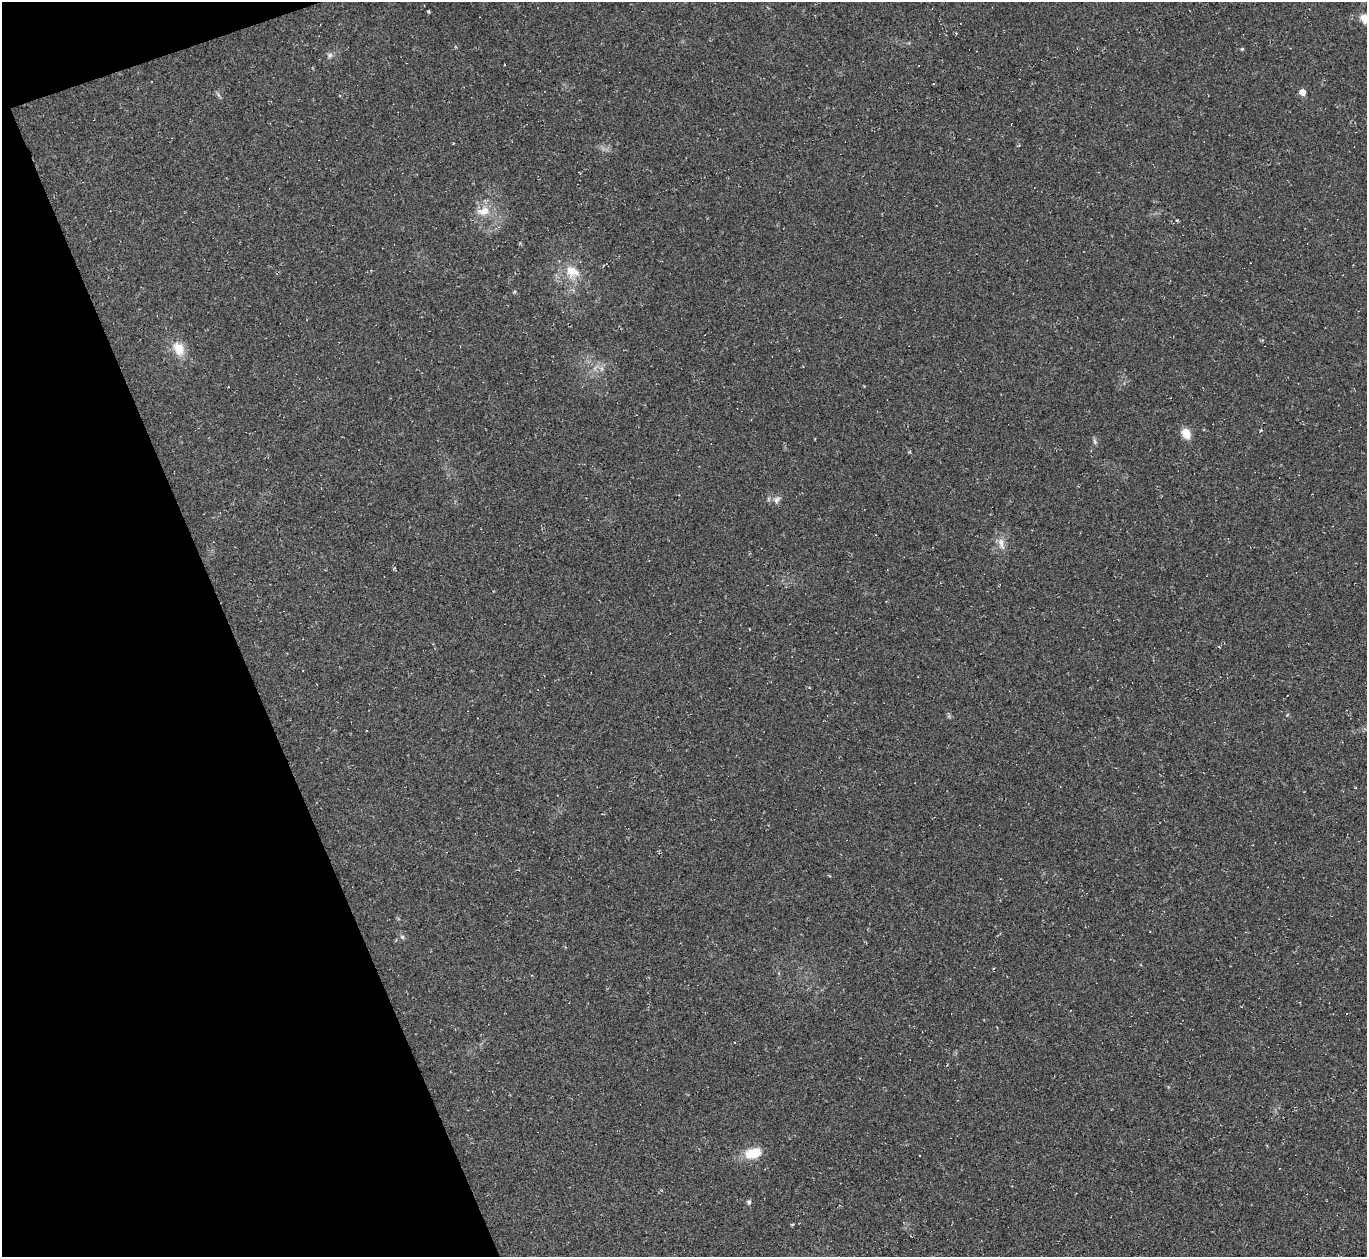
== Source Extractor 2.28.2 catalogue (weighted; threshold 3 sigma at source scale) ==
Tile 5 of 4 x 4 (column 1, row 2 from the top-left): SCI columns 1-1365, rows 2786-4040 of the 5459 x 5444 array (HDU 1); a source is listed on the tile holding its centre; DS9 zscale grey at full resolution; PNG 1369 x 1259 px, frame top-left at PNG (2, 2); no overlay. Shown black and unused: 18% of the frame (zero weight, under 2 of 3 exposures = <1% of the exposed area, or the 3 px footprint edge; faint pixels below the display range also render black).
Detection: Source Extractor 2.28.2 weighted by HDU 2 'WHT'; one run over the whole footprint, this tile lists its part. Background 0.0485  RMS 0.0067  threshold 0.0303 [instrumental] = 3 sigma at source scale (4.5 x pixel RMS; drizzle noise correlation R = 1.50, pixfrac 1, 0.05/0.05 arcsec/px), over >= 5 px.
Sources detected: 14; all 14 listed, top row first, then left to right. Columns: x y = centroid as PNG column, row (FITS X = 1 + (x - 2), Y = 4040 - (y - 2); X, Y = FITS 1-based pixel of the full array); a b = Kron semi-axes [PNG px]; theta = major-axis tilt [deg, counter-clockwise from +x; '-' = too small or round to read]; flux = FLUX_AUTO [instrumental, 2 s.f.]
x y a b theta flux
1364 18 11 8 -75 5.4
1242 49 4 4 - 0.76
330 55 7 6 - 1.6
1302 92 5 5 - 5.6
483 211 19 11 13 9.3
572 271 21 16 -14 13
179 349 20 13 -66 11
1186 433 10 8 -60 8.8
1095 441 9 4 -81 1.3
777 500 11 7 56 2.6
1001 544 19 7 -78 4.9
402 937 6 5 - 1.2
753 1153 22 13 15 13
749 1202 6 5 - 1.3
Isophote crosses this tile's border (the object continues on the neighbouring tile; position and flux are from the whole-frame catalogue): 1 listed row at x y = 1364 18